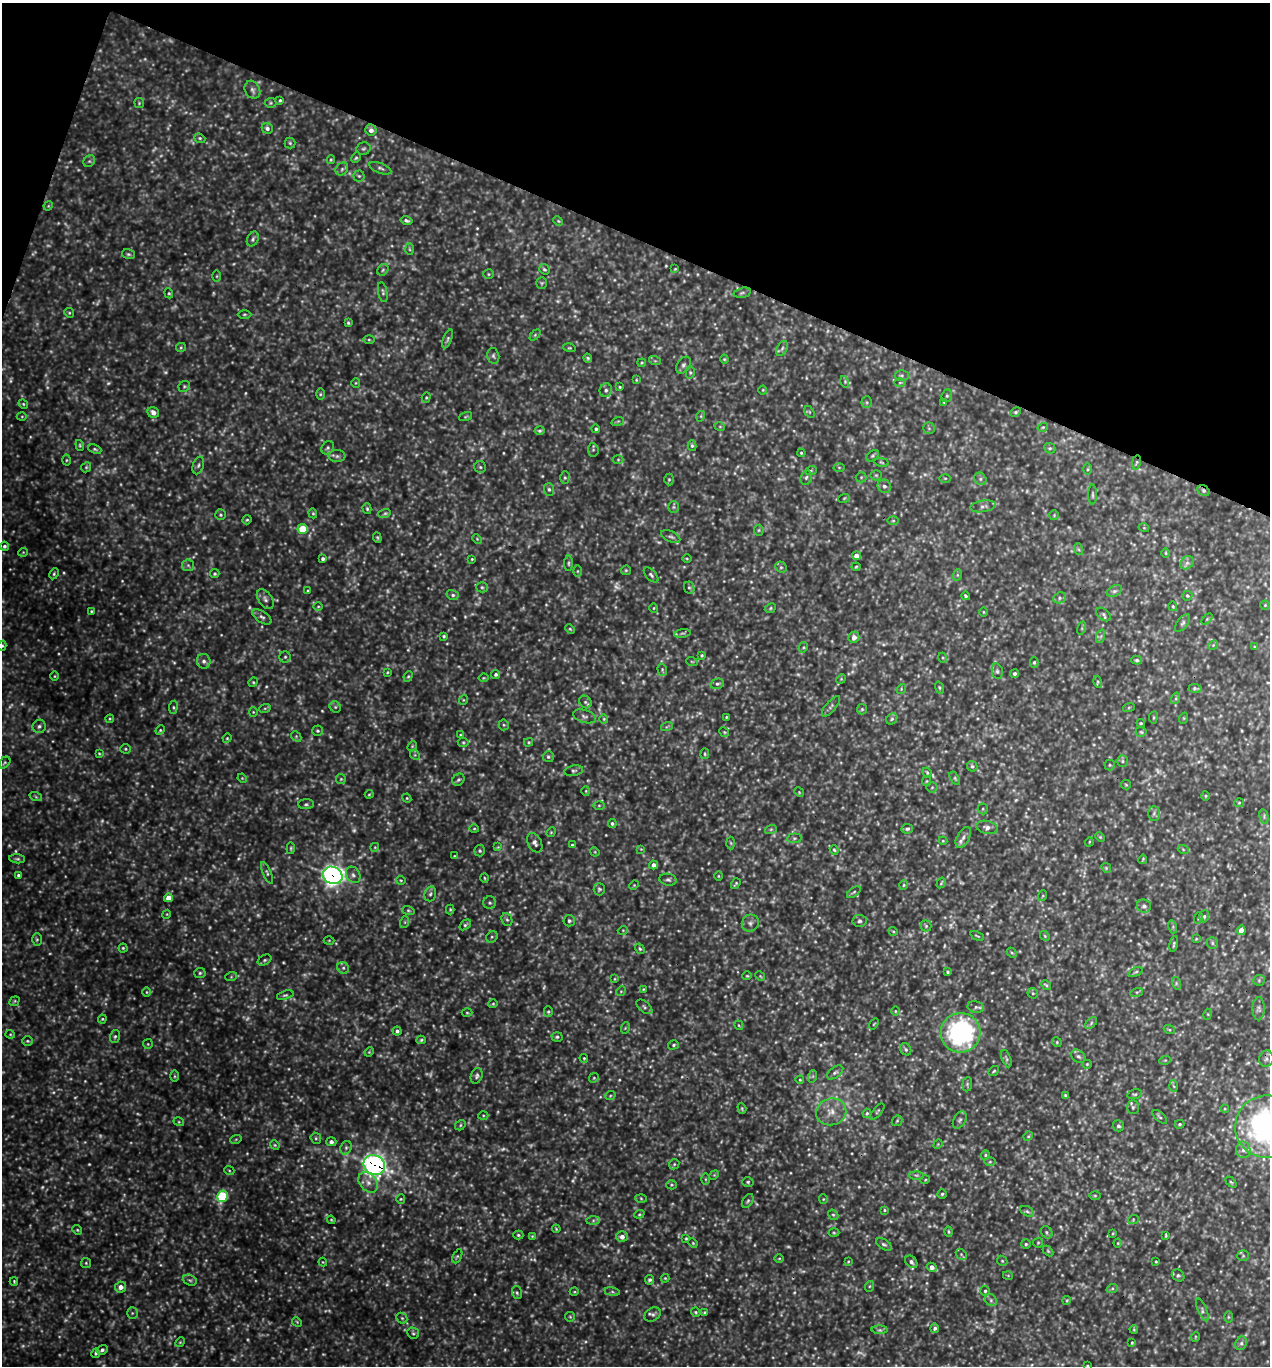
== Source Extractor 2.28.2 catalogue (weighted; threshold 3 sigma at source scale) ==
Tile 2 of 4 x 4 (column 2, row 1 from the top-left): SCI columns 1405-2672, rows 4100-5463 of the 5501 x 5490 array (HDU 1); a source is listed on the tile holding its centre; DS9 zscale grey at full resolution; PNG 1272 x 1368 px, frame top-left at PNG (2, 3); each listed source drawn as its Kron ellipse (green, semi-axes under 4 px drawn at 4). Shown black and unused: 18% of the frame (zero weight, under 3 of 5 exposures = <1% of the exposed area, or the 3 px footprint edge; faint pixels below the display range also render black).
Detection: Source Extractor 2.28.2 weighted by HDU 2 'WHT'; one run over the whole footprint, this tile lists its part. Background 0.693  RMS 0.12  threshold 0.519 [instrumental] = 3 sigma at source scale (4.5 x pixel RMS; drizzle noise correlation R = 1.50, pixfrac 1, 0.05/0.05 arcsec/px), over >= 5 px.
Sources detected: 697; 138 too faint to see at this stretch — neither listed nor drawn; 2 inside a brighter listed object's ellipse — not listed separately; of the other 557, all 500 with FLUX_AUTO >= 9.81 (the completeness limit of this list) listed and drawn (57 fainter detections not listed), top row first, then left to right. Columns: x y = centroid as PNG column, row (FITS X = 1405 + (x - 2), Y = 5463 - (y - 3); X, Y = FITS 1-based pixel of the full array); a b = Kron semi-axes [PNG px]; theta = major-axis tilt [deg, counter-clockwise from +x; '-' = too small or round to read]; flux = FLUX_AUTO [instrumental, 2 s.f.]
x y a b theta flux
252 90 9 7 -61 44
280 100 4 3 - 16
139 103 5 4 - 14
271 103 6 5 - 18
267 128 6 5 - 34
371 130 6 5 - 58
200 138 6 4 -21 17
290 143 5 5 - 18
364 149 7 6 - 23
356 158 5 4 - 17
331 160 4 3 - 12
89 161 6 5 - 22
380 168 11 5 -22 33
342 169 7 5 47 29
359 176 5 5 - 19
48 206 5 4 - 12
406 220 6 4 -13 25
558 221 5 4 - 13
253 239 8 5 63 27
409 249 6 4 -88 15
128 254 6 5 - 21
544 269 5 5 - 18
675 269 4 3 - 11
383 270 6 5 - 21
489 274 5 4 - 15
217 276 5 3 - 11
542 283 5 5 - 17
383 292 10 4 -78 24
169 293 5 4 - 16
742 293 9 5 14 26
69 313 5 4 - 15
244 314 7 3 0 16
348 323 4 3 - 15
535 335 6 4 46 16
448 339 10 4 68 22
369 340 5 3 - 14
181 347 5 4 - 14
569 348 6 4 -17 14
782 348 8 5 63 27
493 356 8 6 -76 30
588 358 4 4 - 18
724 359 4 4 - 13
655 361 6 3 -18 14
642 363 4 3 - 13
684 365 9 6 57 35
690 373 6 4 -89 19
902 375 7 5 0 23
636 380 4 3 - 11
845 382 6 3 -75 18
356 383 5 4 - 12
900 383 6 3 1 13
184 386 6 5 - 19
620 387 3 3 - 11
606 390 7 6 - 35
763 390 4 4 - 12
320 394 5 3 - 15
947 396 6 5 - 21
426 397 5 4 - 15
867 402 6 5 - 19
944 402 4 4 - 11
23 404 5 4 - 13
153 412 6 5 - 67
809 412 6 4 -56 15
1016 412 6 4 27 16
22 416 5 3 - 12
701 416 5 3 - 10
465 417 7 3 19 13
618 421 6 4 18 16
720 427 5 3 - 11
1043 427 5 3 - 13
929 428 6 6 - 22
596 429 4 4 - 23
540 431 5 4 - 20
80 445 5 4 - 16
692 446 5 4 - 18
328 448 7 5 52 26
1050 448 6 5 - 20
95 449 7 4 -22 18
593 450 6 5 - 20
801 453 4 3 - 12
337 456 8 6 0 35
873 456 7 5 41 19
66 460 5 3 - 13
618 460 5 3 - 12
882 462 7 3 -10 13
1136 462 7 3 80 18
198 465 9 5 72 29
86 467 5 4 - 16
480 467 6 5 - 23
839 467 5 3 - 12
1088 469 5 3 - 13
811 471 6 3 20 14
876 475 5 5 - 16
565 477 6 5 - 19
861 477 5 5 - 16
806 478 7 5 72 27
945 478 5 3 - 13
669 479 6 5 - 19
980 479 6 5 - 30
884 486 7 6 - 36
549 489 6 5 - 25
1203 491 6 5 - 28
1093 495 10 3 -90 18
844 498 6 3 19 13
983 506 13 5 9 42
674 507 6 5 - 20
367 509 5 4 - 17
313 513 5 4 - 14
384 514 6 4 19 21
220 515 5 5 - 17
1054 515 5 5 - 13
247 520 5 4 - 15
893 521 6 3 0 13
1144 528 5 3 - 9.9
303 529 5 5 - 340
759 530 5 5 - 16
671 537 10 5 -25 31
377 538 5 4 - 16
477 539 5 4 - 13
4 546 4 4 - 23
1078 549 6 4 -70 15
23 552 4 4 - 12
1166 553 5 3 - 12
857 556 4 4 - 86
687 558 5 3 - 11
323 559 4 3 - 28
472 559 3 3 - 10
569 563 8 3 90 19
1187 563 7 6 - 38
188 565 6 5 - 25
781 567 6 5 - 21
856 567 4 4 - 13
626 570 5 4 - 14
578 571 5 3 - 13
54 574 6 4 64 18
215 574 4 4 - 19
651 575 9 5 -46 26
957 575 6 4 71 15
482 587 5 5 - 20
689 588 6 5 - 20
308 591 4 3 - 12
1114 591 8 5 26 32
453 595 6 5 - 28
966 596 4 3 - 16
1187 596 5 5 - 17
1060 598 6 5 - 30
265 599 11 6 -54 45
1265 605 5 4 - 13
318 606 5 3 - 11
1173 606 5 3 - 13
654 608 5 3 - 10
770 608 6 4 25 16
91 611 4 3 - 12
983 612 4 3 - 10
1104 614 8 5 -41 27
262 617 11 5 -34 40
1207 619 6 4 45 16
1183 623 10 5 53 32
1082 628 6 4 72 18
570 629 5 3 - 13
682 633 8 4 8 22
444 636 4 4 - 18
1101 636 7 4 71 24
854 637 6 5 - 70
1213 645 5 4 - 15
2 646 5 4 - 16
803 647 5 4 - 14
1255 647 4 3 - 11
702 655 4 4 - 15
285 657 5 5 - 20
943 658 5 3 - 12
1137 660 5 4 - 19
204 661 7 6 - 41
692 662 6 3 -19 13
1034 662 5 4 - 15
662 670 6 4 -72 16
997 671 8 5 -80 26
387 672 4 3 - 11
496 674 4 4 - 26
1015 674 4 3 - 22
55 676 5 3 - 10
408 676 5 4 - 17
483 678 5 3 - 11
841 679 5 4 - 12
253 682 5 4 - 15
1098 682 6 4 -75 15
717 684 7 5 12 26
939 688 6 4 -71 15
1195 688 6 3 -3 18
901 689 5 4 - 13
1176 698 6 4 73 17
463 700 5 3 - 10
585 702 7 5 -47 26
831 706 13 5 49 35
173 707 6 3 83 17
335 707 6 5 - 21
1129 707 6 4 19 13
265 708 6 4 18 15
862 709 5 5 - 17
253 712 4 4 - 11
584 716 12 6 -17 41
726 717 3 3 - 10
1153 717 6 3 82 14
1184 718 5 3 - 11
110 719 4 4 - 12
604 719 4 4 - 12
892 719 6 5 - 22
1141 723 4 3 - 14
504 725 5 5 - 17
39 726 7 6 - 33
667 726 6 3 21 14
160 730 5 4 - 15
318 731 5 5 - 19
724 732 5 4 - 12
1141 732 5 5 - 17
460 735 4 3 - 9.8
296 736 6 4 -47 16
227 738 5 4 - 13
463 742 5 5 - 17
529 742 4 4 - 14
412 746 5 4 - 13
125 749 5 4 - 15
99 753 4 4 - 11
705 754 5 4 - 15
415 755 5 4 - 17
548 757 5 5 - 21
1122 761 6 5 - 21
4 763 7 5 45 17
1110 765 5 5 - 17
972 766 5 5 - 19
574 771 9 5 9 26
927 772 5 3 - 14
242 778 5 4 - 12
955 778 7 4 -58 17
341 779 5 5 - 17
458 780 6 5 - 24
927 781 5 4 - 12
1126 785 5 4 - 13
932 787 5 5 - 16
586 791 4 4 - 11
799 792 5 4 - 12
369 794 4 3 - 12
1206 796 5 3 - 11
36 797 6 4 -19 20
407 798 4 4 - 12
1239 803 5 4 - 13
306 804 8 5 1 23
599 805 6 4 1 17
983 809 5 5 - 16
1154 813 7 6 - 30
1264 816 7 4 -77 18
612 823 4 4 - 21
987 827 11 6 -12 51
474 829 5 3 - 11
771 829 6 4 19 16
907 829 6 4 9 26
551 832 5 4 - 14
963 837 11 6 61 55
1100 837 5 4 - 13
794 838 7 5 6 23
943 841 4 4 - 12
1089 842 5 3 - 9.9
535 843 10 6 -61 43
731 843 6 4 -88 17
572 845 4 4 - 14
375 847 4 3 - 10
498 847 4 4 - 12
291 848 6 3 86 15
641 849 4 4 - 10
1183 849 5 3 - 11
834 850 5 4 - 15
480 851 5 5 - 18
595 852 5 4 - 11
455 856 4 3 - 10
17 859 8 4 -5 21
1143 859 5 3 - 12
654 865 4 4 - 46
1106 868 5 4 - 14
267 873 11 4 -66 26
19 875 4 4 - 23
333 875 10 8 -25 5200
353 875 8 6 -59 38
718 876 4 3 - 10
484 878 5 3 - 11
401 880 4 3 - 11
668 880 9 6 -9 31
941 883 5 3 - 15
736 884 6 3 54 15
634 885 5 4 - 13
904 885 5 4 - 15
599 889 6 5 - 22
854 892 8 4 36 20
430 894 7 5 74 29
1042 896 5 3 - 12
168 898 4 4 - 110
490 903 6 6 - 27
1144 906 7 6 - 34
450 909 5 4 - 14
408 910 6 4 -17 17
167 914 4 3 - 10
1204 916 6 4 70 20
1198 918 6 3 69 12
507 919 6 5 - 23
569 921 6 5 - 27
859 921 7 6 - 29
405 922 6 4 72 15
750 923 9 8 - 46
465 925 6 4 38 20
926 926 5 5 - 19
1173 927 6 4 -74 19
623 930 5 3 - 11
1241 930 4 4 - 130
893 931 4 3 - 12
977 936 7 2 -25 12
1045 936 5 4 - 17
492 937 6 5 - 20
37 939 6 4 89 18
1196 939 4 3 - 10
329 940 5 3 - 11
1212 943 6 5 - 23
1174 944 8 3 78 18
123 948 4 4 - 15
640 949 5 4 - 19
1012 953 6 4 -42 18
265 960 7 5 27 23
343 968 6 5 - 28
948 972 4 3 - 17
1136 972 8 4 26 17
200 973 6 5 - 21
747 976 4 4 - 12
760 976 5 4 - 12
231 977 6 4 19 14
615 979 4 4 - 11
1259 980 5 5 - 18
1176 983 6 4 -73 21
1046 985 5 4 - 17
643 989 4 4 - 10
621 991 5 4 - 14
147 992 5 3 - 11
1137 992 6 4 17 19
1033 993 5 5 - 16
285 995 8 4 17 22
15 1001 5 4 - 14
493 1004 4 4 - 13
644 1007 9 5 -40 27
976 1007 8 6 -11 29
1259 1009 11 6 89 39
895 1011 5 3 - 10
548 1012 5 4 - 17
467 1013 5 3 - 12
1208 1014 5 3 - 12
102 1019 4 3 - 13
1091 1023 7 4 47 21
874 1024 6 3 53 10
739 1025 5 3 - 12
625 1028 6 3 72 13
1169 1029 5 3 - 13
397 1031 4 4 - 30
961 1033 20 20 - 1800
10 1034 4 4 - 12
115 1036 6 5 - 21
557 1037 5 5 - 20
421 1040 5 4 - 16
27 1041 5 4 - 17
1057 1042 5 4 - 14
148 1044 5 5 - 13
673 1045 6 4 18 18
906 1049 6 5 - 21
369 1052 5 4 - 12
1078 1056 8 6 -42 33
584 1058 4 3 - 12
1006 1059 9 4 -69 22
1266 1059 8 7 - 40
1165 1060 5 3 - 12
1087 1064 5 4 - 12
994 1071 6 3 37 15
835 1072 9 5 36 31
174 1076 6 4 -90 13
477 1076 8 5 70 27
813 1076 6 4 71 15
594 1078 5 4 - 14
800 1080 4 4 - 12
967 1084 7 5 83 19
1174 1086 6 4 -86 17
1135 1094 7 4 15 20
1065 1095 4 3 - 17
610 1096 5 3 - 13
1133 1107 7 5 90 24
742 1108 6 4 -72 14
1225 1109 4 3 - 11
877 1111 10 3 50 18
831 1112 15 13 18 150
867 1113 4 3 - 15
483 1115 5 3 - 13
1160 1117 9 4 -42 22
960 1120 9 6 59 30
897 1121 6 4 44 16
179 1122 5 3 - 14
1179 1124 5 4 - 16
460 1125 5 4 - 16
1118 1126 5 5 - 27
1267 1126 31 31 - 3000
1028 1136 5 4 - 13
316 1138 6 5 - 19
236 1139 6 3 19 12
331 1142 5 4 - 37
938 1144 5 4 - 11
275 1145 5 4 - 14
346 1148 7 5 69 28
1243 1150 8 7 - 57
985 1155 5 4 - 16
990 1162 6 4 1 16
674 1164 5 4 - 15
374 1165 11 9 -29 5200
229 1170 5 3 - 11
714 1175 5 4 - 12
916 1175 7 4 -1 20
705 1179 6 4 -90 14
925 1180 5 3 - 10
368 1182 11 8 -48 84
748 1182 5 5 - 17
1231 1182 6 4 -44 17
671 1185 5 4 - 14
942 1194 4 4 - 17
222 1196 6 5 - 870
1095 1196 5 4 - 13
641 1198 6 4 -3 15
401 1199 5 4 - 15
823 1199 4 4 - 11
748 1201 8 4 59 22
884 1210 4 3 - 12
1027 1211 7 4 -29 22
639 1214 5 4 - 15
833 1215 5 4 - 19
331 1220 4 4 - 12
593 1220 6 4 1 23
1133 1220 5 3 - 13
556 1229 4 3 - 12
77 1230 5 4 - 16
949 1232 5 3 - 14
1047 1232 6 5 - 22
834 1233 5 3 - 14
1113 1233 4 3 - 10
518 1235 5 4 - 17
532 1236 4 4 - 9.8
1166 1236 4 2 - 12
622 1237 6 5 - 62
686 1238 3 3 - 12
693 1243 5 4 - 13
1038 1243 5 4 - 14
1118 1243 4 4 - 11
884 1244 8 5 -34 27
1026 1244 5 5 - 17
1048 1251 6 4 -45 14
961 1254 6 4 -47 22
457 1256 7 4 64 17
1243 1256 5 5 - 19
779 1258 5 3 - 10
848 1261 3 3 - 10
1002 1261 5 4 - 16
1156 1261 4 2 - 10
323 1262 4 4 - 10
911 1262 7 5 -50 30
86 1263 5 5 - 15
932 1267 5 4 - 66
1178 1275 7 5 -40 22
1008 1276 5 3 - 10
665 1278 4 4 - 11
190 1280 7 5 -20 25
650 1280 5 4 - 24
14 1281 4 3 - 12
870 1286 5 3 - 14
121 1287 5 5 - 77
1112 1289 6 4 19 17
985 1291 5 5 - 21
574 1292 4 3 - 10
612 1292 8 4 -8 20
517 1293 6 5 - 20
991 1300 6 5 - 26
1067 1300 4 3 - 11
1202 1310 12 3 -67 24
696 1312 5 4 - 15
705 1312 4 4 - 15
132 1313 5 5 - 19
653 1314 9 6 32 34
570 1317 5 4 - 14
1228 1317 6 4 -89 14
402 1318 6 5 - 19
297 1322 5 4 - 14
935 1328 5 4 - 27
1134 1329 4 4 - 12
880 1330 8 4 -1 24
413 1333 6 5 - 20
1195 1337 5 3 - 10
180 1342 5 4 - 14
1132 1343 4 3 - 13
1241 1343 7 5 68 30
102 1350 6 4 31 28
96 1353 5 4 - 18
1087 1366 3 3 - 10
Overlapping masked pixels (flux is a lower limit): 4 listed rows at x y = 1203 491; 333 875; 961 1033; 374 1165
Isophote crosses this tile's border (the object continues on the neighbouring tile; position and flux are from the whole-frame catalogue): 3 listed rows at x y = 2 646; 1267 1126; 1087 1366
Unlisted compact peaks at least as high as the median listed source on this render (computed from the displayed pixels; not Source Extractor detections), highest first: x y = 51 627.